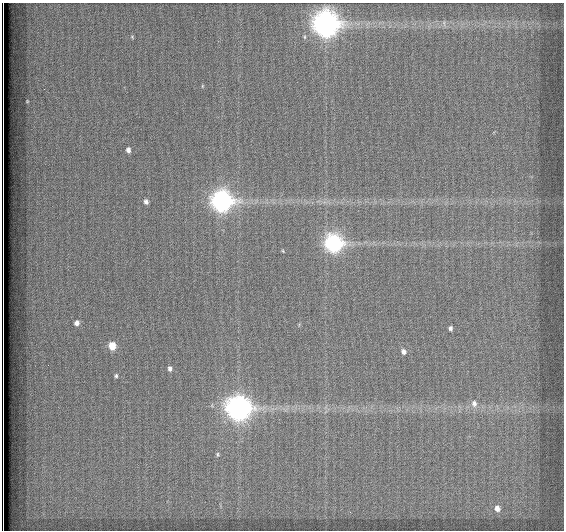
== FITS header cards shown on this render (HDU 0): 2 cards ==
NAXIS1  =                  562          / # of pixels in <axis direction>
NAXIS2  =                  528          / # of pixels in <axis direction>

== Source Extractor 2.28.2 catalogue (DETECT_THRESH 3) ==
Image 562 x 528 px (HDU 0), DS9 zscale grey, 1 PNG px = 1 image px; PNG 566 x 532 px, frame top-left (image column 1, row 528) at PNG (2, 3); no overlay
Background 1800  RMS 5.3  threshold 15.8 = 3 sigma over >= 5 px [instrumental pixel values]
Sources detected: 20; all 20 listed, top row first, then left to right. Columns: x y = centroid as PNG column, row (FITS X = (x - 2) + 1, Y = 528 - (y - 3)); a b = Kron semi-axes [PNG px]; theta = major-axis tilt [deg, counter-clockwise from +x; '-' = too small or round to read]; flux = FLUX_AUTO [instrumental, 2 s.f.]
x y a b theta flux
325 24 10 10 - 330000
132 37 6 3 -47 350
202 86 5 3 - 280
27 101 4 3 - 260
128 150 5 4 - 1500
221 201 9 9 - 190000
146 202 6 5 - 1200
334 243 8 8 - 110000
283 251 5 3 - 320
77 323 7 6 - 1700
450 328 4 4 - 1000
112 346 6 6 - 6200
404 352 6 5 - 1600
170 368 6 5 - 1200
116 376 5 4 - 690
474 403 9 7 -86 2100
238 408 9 9 - 320000
217 454 6 5 - 570
497 508 8 6 -75 2200
3 528 8 2 -89 1900
At the frame edge (FLAGS 8, measured only in part): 1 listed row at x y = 3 528